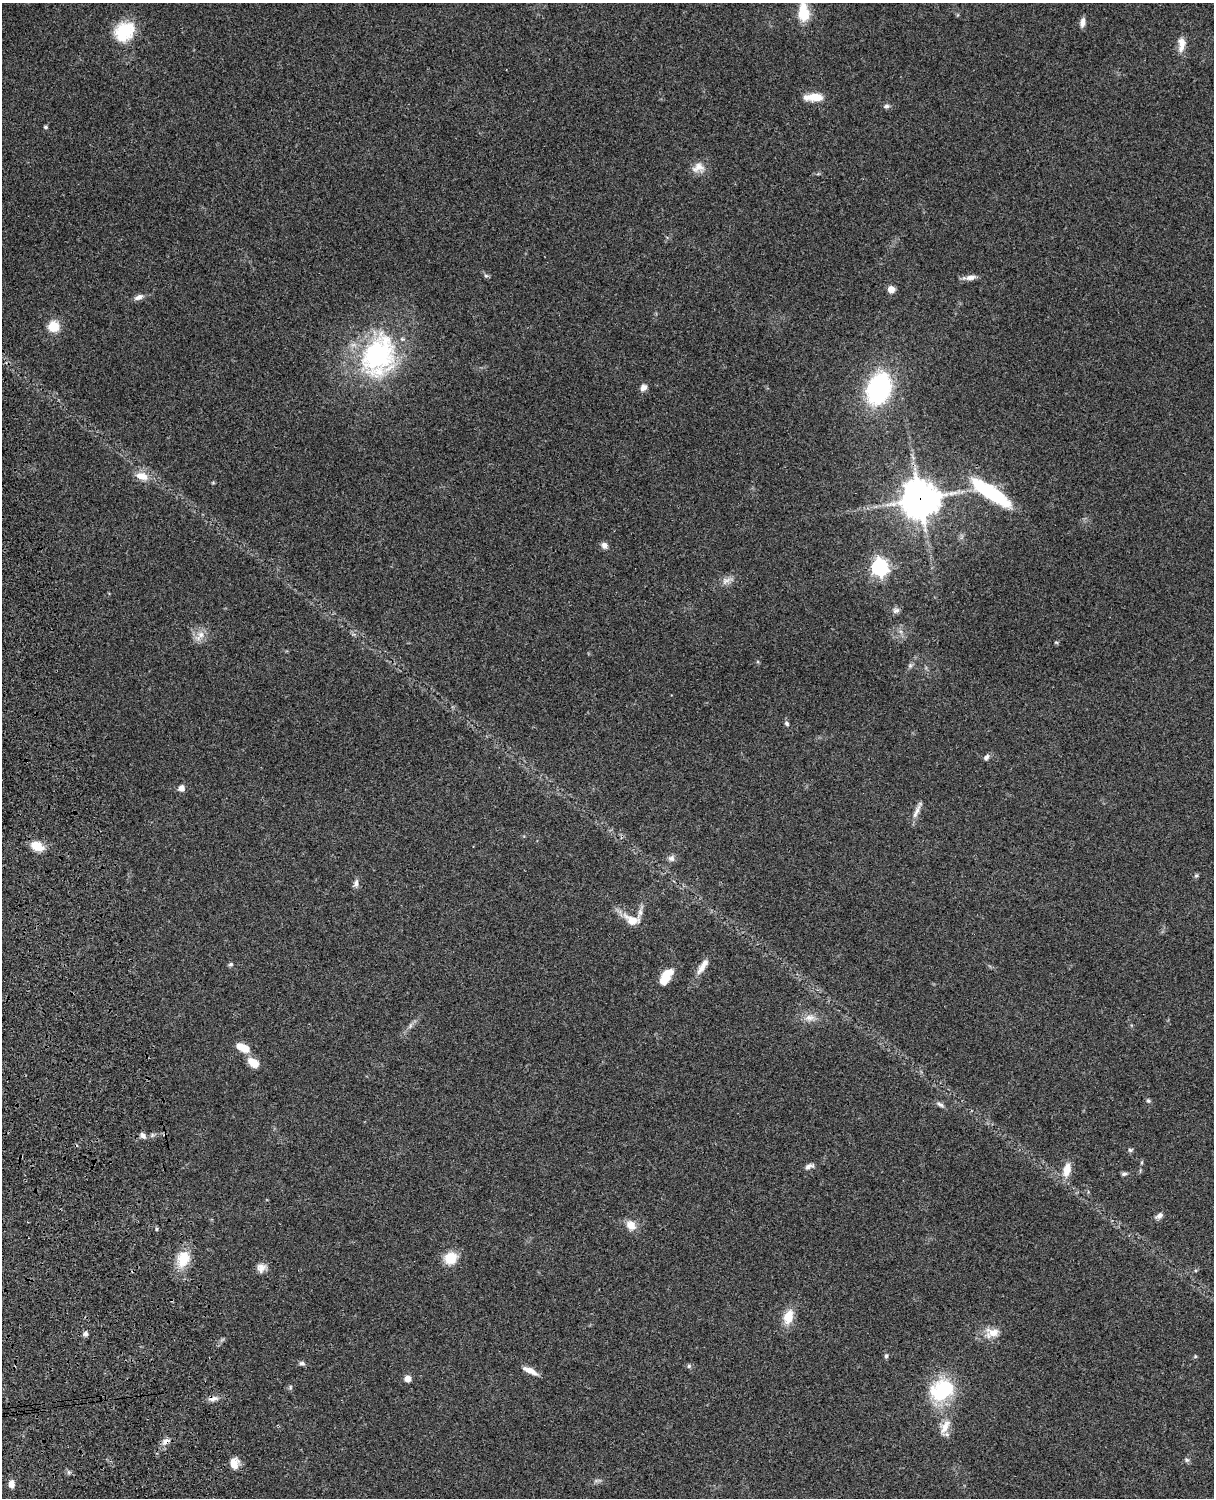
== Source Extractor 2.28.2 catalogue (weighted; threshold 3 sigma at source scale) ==
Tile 7 of 4 x 3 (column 3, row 2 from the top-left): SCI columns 2546-3757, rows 1773-3268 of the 5088 x 4927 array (HDU 1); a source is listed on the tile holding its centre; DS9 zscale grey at full resolution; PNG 1216 x 1500 px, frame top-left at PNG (2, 3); no overlay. Shown black and unused: <1% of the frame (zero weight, under 3 of 4 exposures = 6% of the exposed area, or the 3 px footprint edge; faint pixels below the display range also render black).
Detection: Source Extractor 2.28.2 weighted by HDU 2 'WHT'; one run over the whole footprint, this tile lists its part. Background 0.0962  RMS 0.0063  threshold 0.0282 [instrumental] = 3 sigma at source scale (4.5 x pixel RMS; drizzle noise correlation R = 1.50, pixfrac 1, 0.05/0.05 arcsec/px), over >= 5 px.
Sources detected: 76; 1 inside a brighter object's white glare — not listed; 2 inside a brighter listed object's ellipse — not listed separately; the other 73 listed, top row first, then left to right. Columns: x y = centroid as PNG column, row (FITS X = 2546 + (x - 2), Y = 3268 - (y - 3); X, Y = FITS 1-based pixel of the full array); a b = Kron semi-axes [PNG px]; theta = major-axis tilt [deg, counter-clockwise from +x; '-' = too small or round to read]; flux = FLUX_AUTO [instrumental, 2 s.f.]
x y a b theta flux
804 11 31 12 -88 17
1082 22 11 6 80 3.3
124 31 26 21 41 24
1181 45 21 9 86 5.8
815 97 17 8 -2 11
886 106 8 6 6 1.7
45 127 4 4 - 1.1
698 167 18 12 16 6.2
486 276 6 4 -1 0.97
970 277 15 7 11 3.7
891 289 7 6 - 5.2
139 297 12 6 24 3
53 326 10 10 - 13
378 356 60 43 71 97
643 387 8 7 - 3.1
879 388 24 17 69 100
142 476 17 10 -17 7.8
991 493 47 12 -33 50
920 499 12 12 - 1400
604 545 8 7 - 2.9
880 567 7 6 - 220
726 580 14 8 15 3.8
896 610 9 7 14 2.1
201 635 10 9 - 4.8
1056 642 6 3 -19 0.72
910 666 7 6 - 1.3
787 723 8 5 -58 1.4
986 757 8 6 41 2.1
181 788 9 8 - 2.9
917 811 24 5 65 3.9
37 846 15 9 -21 11
671 858 9 8 - 2.4
1196 876 6 5 - 0.97
356 883 11 6 78 2.4
632 920 22 11 -22 9.3
230 964 6 5 - 1.1
703 966 24 7 56 5.8
667 973 14 9 24 7.9
810 1018 15 9 9 5
410 1026 8 4 90 1.2
243 1048 14 7 -24 11
253 1062 16 10 -37 6.8
1148 1101 6 5 - 1.1
940 1104 12 5 -30 2
143 1135 8 6 -44 2.4
1130 1150 7 5 11 1.1
1142 1162 5 3 - 0.71
808 1166 13 6 32 2.4
1067 1170 19 9 75 7.9
1124 1174 7 5 2 1.4
1159 1216 9 7 38 2.6
631 1225 13 11 -52 6.5
157 1229 6 4 -90 0.72
450 1258 14 12 27 14
183 1259 20 14 71 15
261 1268 12 11 - 4.1
788 1317 15 10 74 12
992 1333 21 14 9 8.3
85 1334 7 6 - 1.7
886 1356 6 5 - 1.1
1195 1356 5 5 - 0.7
302 1363 8 5 -8 1.5
689 1366 6 6 - 1.2
530 1371 19 6 -26 5.6
408 1379 5 5 - 6.1
290 1387 6 4 89 0.88
942 1390 28 21 31 42
213 1399 14 7 6 3.2
945 1427 22 10 62 7.5
166 1441 11 7 33 3.4
1187 1460 7 6 - 1.4
234 1464 12 9 -87 6.6
11 1484 8 6 -86 3.8
Overlapping masked pixels (flux is a lower limit): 3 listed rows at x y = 920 499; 213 1399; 166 1441
Isophote crosses this tile's border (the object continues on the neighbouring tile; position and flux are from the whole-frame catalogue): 1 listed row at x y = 804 11